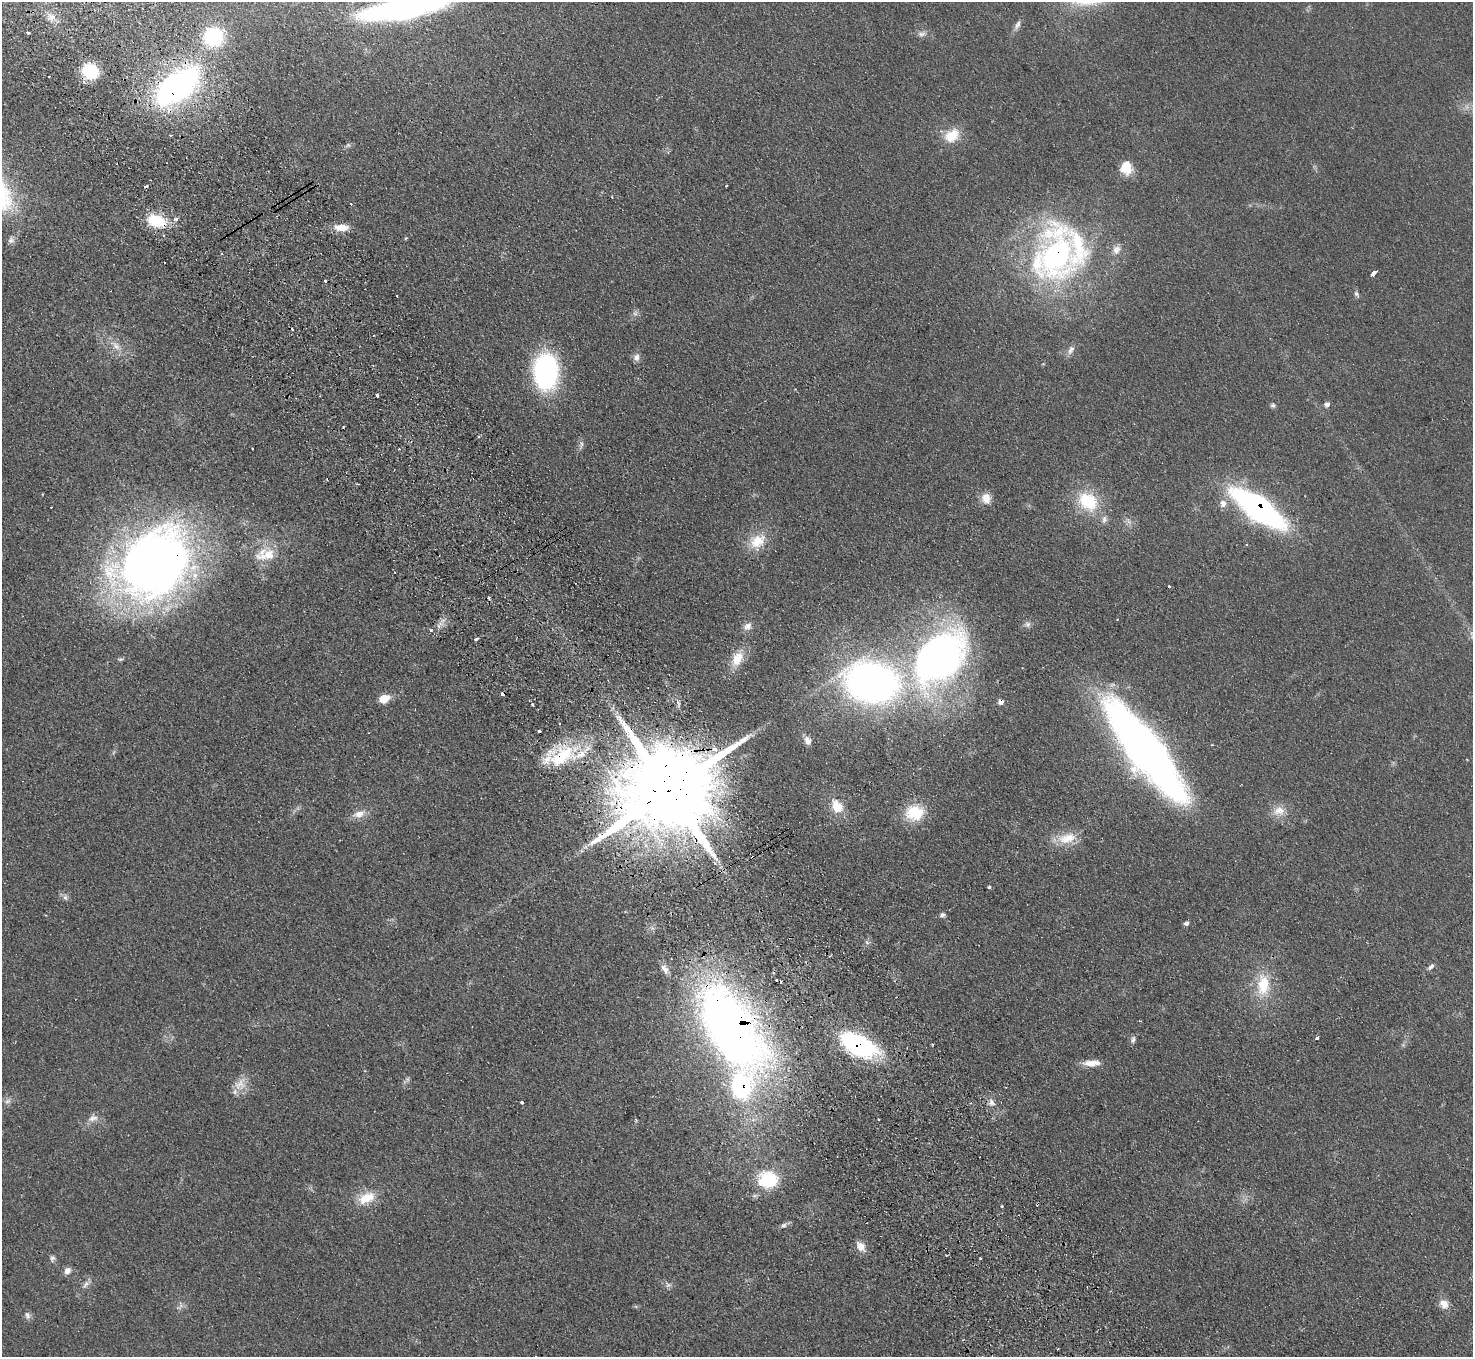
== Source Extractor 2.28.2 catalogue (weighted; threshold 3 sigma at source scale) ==
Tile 11 of 4 x 4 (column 3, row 3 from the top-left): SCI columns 2993-4463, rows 1552-2906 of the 5984 x 5950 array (HDU 1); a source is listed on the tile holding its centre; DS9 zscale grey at full resolution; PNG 1475 x 1359 px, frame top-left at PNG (2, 2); no overlay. Shown black and unused: <1% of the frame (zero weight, under 2 of 3 exposures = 3% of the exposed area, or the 3 px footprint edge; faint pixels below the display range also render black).
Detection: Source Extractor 2.28.2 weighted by HDU 2 'WHT'; one run over the whole footprint, this tile lists its part. Background 0.0733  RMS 0.01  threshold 0.0457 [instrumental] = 3 sigma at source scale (4.5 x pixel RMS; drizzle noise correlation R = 1.50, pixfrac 1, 0.05/0.05 arcsec/px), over >= 5 px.
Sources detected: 122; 2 too faint to see at this stretch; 1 inside a brighter object's white glare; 13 cosmic-ray / hot-pixel residue — not listed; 5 inside a brighter listed object's ellipse — not listed separately; the other 101 listed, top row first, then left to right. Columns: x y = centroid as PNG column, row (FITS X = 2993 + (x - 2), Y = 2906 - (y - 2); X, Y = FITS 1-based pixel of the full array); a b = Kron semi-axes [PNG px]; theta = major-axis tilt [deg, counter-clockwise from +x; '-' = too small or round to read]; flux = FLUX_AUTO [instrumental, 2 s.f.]
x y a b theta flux
404 9 61 15 9 380
51 17 14 11 -73 7.7
1017 25 15 6 62 4.6
28 33 3 3 - 1.6
921 34 11 7 8 4.3
214 37 16 15 - 78
90 71 13 12 - 52
177 86 47 25 38 280
952 135 21 15 36 22
170 136 3 2 - 1.2
348 145 7 6 - 2.2
1126 167 14 12 -89 20
726 185 3 3 - 2
351 204 3 2 - 0.74
176 219 4 3 - 2.8
156 221 21 13 -12 39
341 227 15 7 0 16
163 235 3 3 - 1.3
406 238 5 3 - 0.95
11 240 10 8 77 3.9
1116 250 12 10 58 7.3
1056 254 60 40 78 320
1374 273 5 3 - 14
325 281 3 3 - 3.5
1356 294 9 5 -53 2.5
635 313 7 6 - 2.8
374 335 3 2 - 1.3
116 346 14 8 -53 8.4
1071 350 13 7 64 5
636 357 10 8 67 4.7
546 371 28 19 85 210
377 396 4 3 - 13
1327 404 6 6 - 3.9
1273 405 7 6 - 2.1
581 444 10 4 90 2.8
252 448 2 2 - 0.75
399 449 3 2 - 0.88
986 498 14 12 87 10
1088 501 27 21 -38 49
1223 504 10 9 - 7
1258 508 43 16 -36 380
757 541 25 17 35 24
1246 545 3 3 - 1.6
267 555 31 15 12 25
154 564 78 60 39 810
1169 586 3 3 - 3.3
489 598 5 4 - 1.5
1117 620 3 2 - 0.78
1028 624 8 7 - 3.3
748 626 12 9 41 5.8
431 630 3 3 - 5.1
476 639 4 3 - 4.3
939 658 71 46 48 440
737 659 22 12 62 18
872 682 39 28 -10 590
503 694 4 3 - 8
383 699 7 6 - 26
533 704 3 3 - 1.4
807 740 11 7 -68 6.6
1212 745 4 2 - 0.76
1141 748 107 29 -52 730
715 749 4 4 - 10
563 755 34 21 40 56
668 790 33 20 31 28000
837 806 16 12 -60 19
1279 811 17 13 14 13
915 813 23 19 3 35
359 814 16 9 12 9.7
1067 838 28 14 12 22
989 887 3 3 - 6.3
65 898 8 5 -62 3.1
942 915 8 5 5 2.6
1186 923 6 5 - 2.9
1431 966 9 4 38 2.8
665 969 13 7 -55 5.1
776 980 3 2 - 1.1
1263 985 32 18 88 36
729 1028 67 33 -59 1000
1317 1038 4 3 - 2.4
1133 1040 10 6 72 3
859 1045 30 15 -28 170
1092 1063 22 7 2 11
240 1085 19 16 4 14
741 1087 20 17 87 120
8 1101 9 6 16 3.7
522 1102 3 3 - 13
992 1102 11 7 -51 5.2
93 1118 15 9 17 7.3
768 1179 23 19 -1 48
366 1198 24 13 21 21
1037 1204 3 3 - 1.6
1002 1206 3 3 - 1.6
784 1225 8 6 29 2.8
861 1246 15 9 -48 8.5
52 1258 9 6 71 2.8
980 1258 3 2 - 1.2
67 1271 8 7 - 5.5
86 1284 14 6 53 4.3
668 1285 8 7 - 3.2
1444 1304 12 10 -48 9.3
27 1315 11 6 -70 3.6
Overlapping masked pixels (flux is a lower limit): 14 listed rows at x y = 90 71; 177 86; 156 221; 1056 254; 1258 508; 154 564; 503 694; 1141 748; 563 755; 668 790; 729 1028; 859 1045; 741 1087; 1037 1204
Isophote crosses this tile's border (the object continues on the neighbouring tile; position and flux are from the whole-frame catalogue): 1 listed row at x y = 404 9